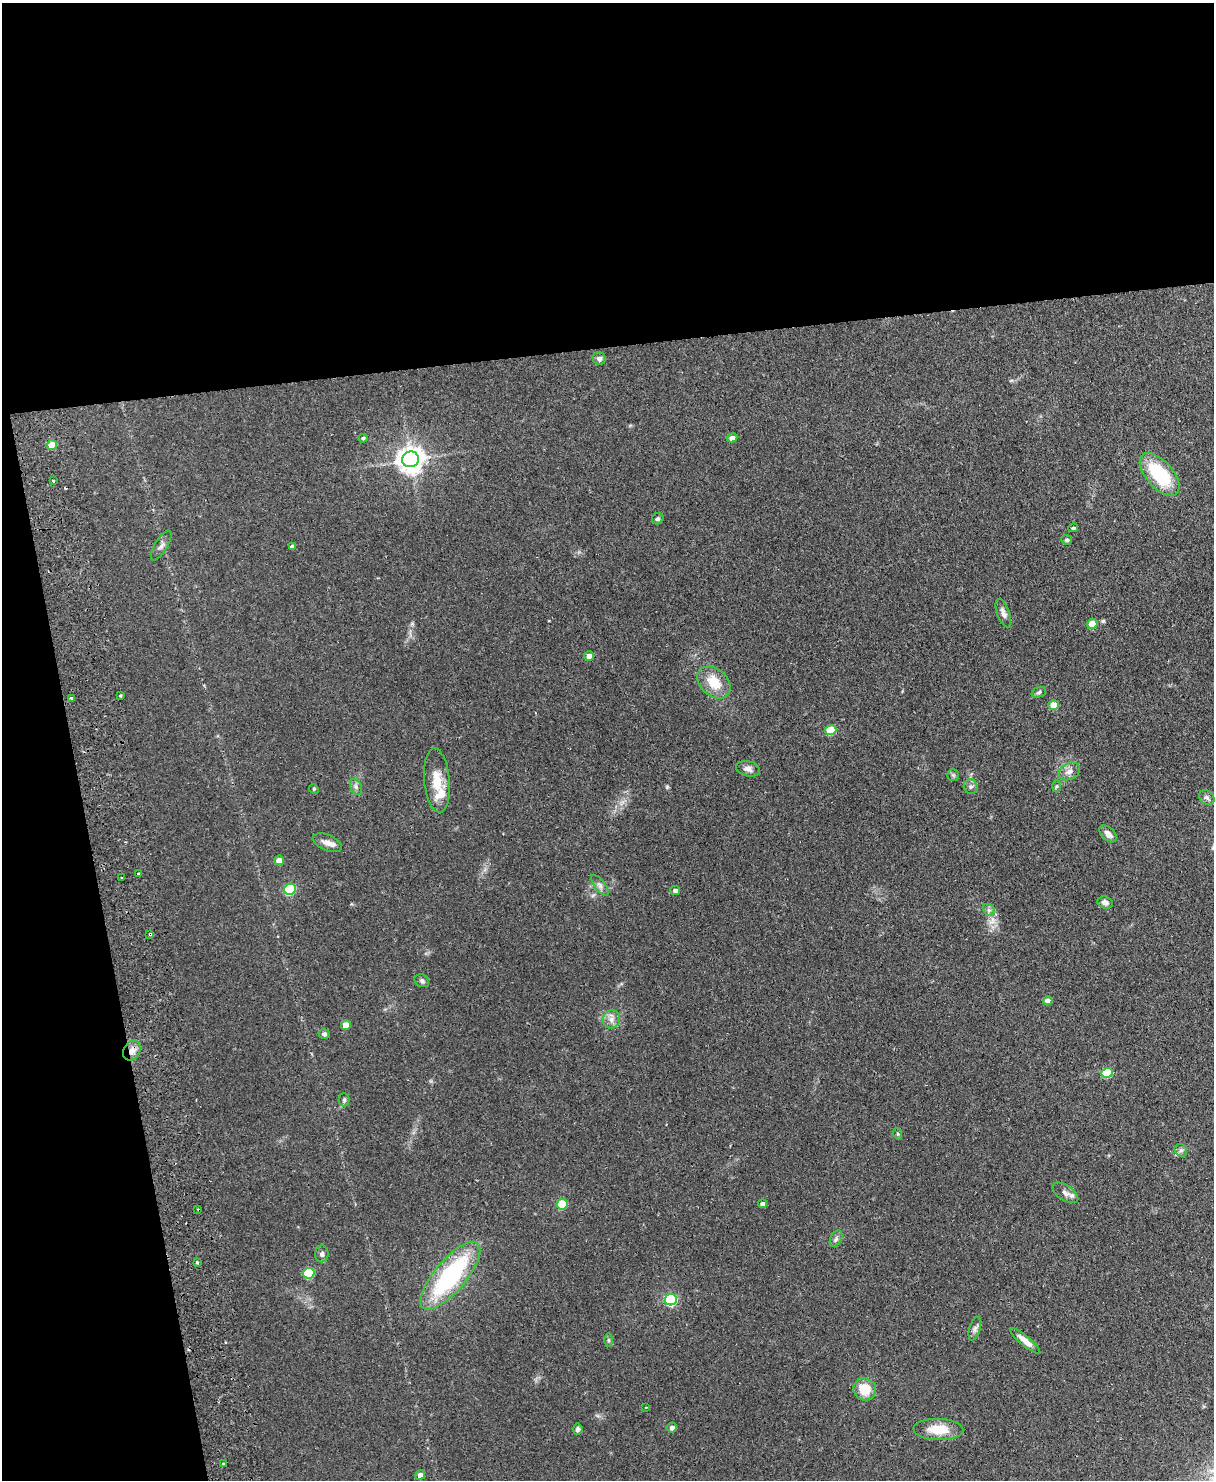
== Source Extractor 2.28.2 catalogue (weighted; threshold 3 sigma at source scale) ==
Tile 1 of 4 x 3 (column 1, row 1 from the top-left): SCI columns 58-1269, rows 3110-4587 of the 4965 x 4852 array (HDU 1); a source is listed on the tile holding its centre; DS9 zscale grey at full resolution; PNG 1216 x 1482 px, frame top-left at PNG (2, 3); each listed source drawn as its Kron ellipse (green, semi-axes under 4 px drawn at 4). Shown black and unused: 30% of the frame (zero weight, under 2 of 3 exposures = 3% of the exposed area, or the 3 px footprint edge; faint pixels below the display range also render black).
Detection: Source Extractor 2.28.2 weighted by HDU 2 'WHT'; one run over the whole footprint, this tile lists its part. Background 0.144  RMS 0.0069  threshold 0.0309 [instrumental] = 3 sigma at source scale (4.5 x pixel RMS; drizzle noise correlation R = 1.50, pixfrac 1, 0.05/0.05 arcsec/px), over >= 5 px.
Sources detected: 73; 1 cosmic-ray / hot-pixel residue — neither listed nor drawn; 1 inside a brighter listed object's ellipse — not listed separately; the other 71 listed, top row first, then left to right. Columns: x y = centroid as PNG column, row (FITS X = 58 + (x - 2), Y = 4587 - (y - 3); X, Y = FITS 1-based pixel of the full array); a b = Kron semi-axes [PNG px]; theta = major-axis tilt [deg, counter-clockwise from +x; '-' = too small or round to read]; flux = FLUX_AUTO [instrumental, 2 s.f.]
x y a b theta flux
599 359 6 6 - 2.1
363 438 5 4 - 1.1
732 438 5 4 - 3.8
52 445 5 4 - 11
410 459 8 8 - 710
1160 474 26 13 -48 37
53 481 3 3 - 1.6
658 519 6 5 - 1.2
1073 528 5 3 - 1
1067 540 5 5 - 1.5
161 546 17 6 59 2.8
292 546 4 3 - 1.6
1003 613 15 6 -69 3
1092 624 5 5 - 11
589 656 5 4 - 3.9
714 682 19 13 -42 14
1039 692 8 5 21 1.2
121 696 3 3 - 1.1
72 698 3 2 - 1.1
1054 705 5 5 - 13
831 730 5 5 - 24
748 769 12 7 -14 3.5
1069 771 11 8 27 3.7
953 775 5 5 - 1
437 780 32 13 -85 14
971 786 7 7 - 1.7
1056 786 6 4 88 0.96
356 787 8 5 -65 1.9
314 789 5 4 - 0.65
1207 797 8 6 -38 2
1108 834 10 6 -43 4.2
327 843 15 7 -23 4.5
279 860 5 4 - 6.3
138 874 3 3 - 0.95
122 877 3 2 - 0.62
600 885 12 5 -51 2.4
290 889 6 5 - 47
675 891 5 4 - 2.6
1105 903 8 6 -17 2.9
989 910 7 5 -45 1.8
150 934 4 3 - 0.91
422 981 7 6 - 1.6
1048 1001 4 4 - 5.6
611 1019 9 8 - 3.6
346 1025 5 4 - 7.9
324 1034 6 4 -17 1.6
132 1050 10 8 58 4.7
1107 1073 5 5 - 27
344 1100 6 5 - 1.2
898 1134 6 3 -71 0.71
1181 1150 7 6 - 1.6
1065 1193 14 7 -34 3.3
562 1204 5 5 - 26
763 1204 4 4 - 2.1
198 1209 2 2 - 0.48
836 1239 9 5 63 1.9
322 1254 8 6 88 2.1
197 1262 3 3 - 1.2
309 1273 6 5 - 35
450 1276 42 15 50 86
671 1300 6 5 - 81
975 1329 12 5 73 2.3
608 1340 6 4 -89 1.1
1025 1341 19 5 -40 4.9
865 1389 11 11 - 12
646 1407 3 2 - 0.46
672 1428 5 5 - 1.7
578 1429 5 5 - 1.6
938 1429 25 10 -1 14
223 1464 3 2 - 0.87
420 1475 5 4 - 4
Overlapping masked pixels (flux is a lower limit): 2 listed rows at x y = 150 934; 132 1050
Unlisted compact peaks at least as high as the median listed source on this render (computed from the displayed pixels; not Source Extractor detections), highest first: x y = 667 787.